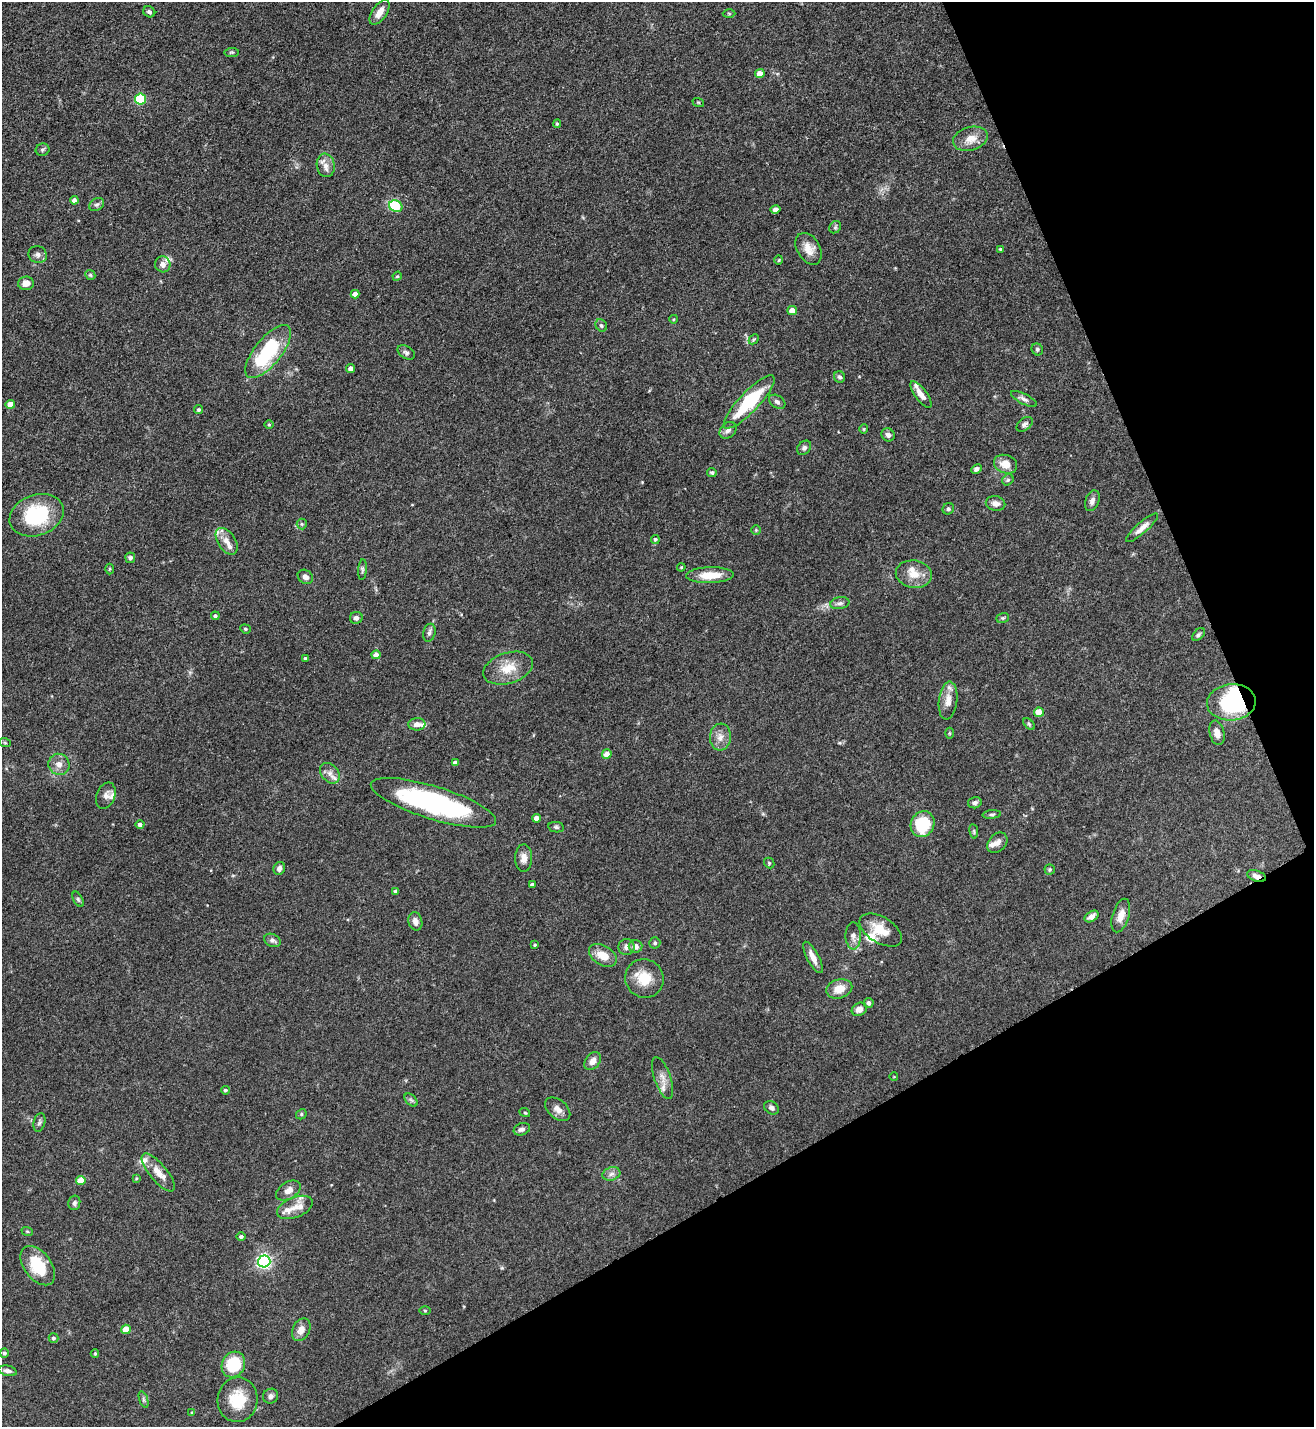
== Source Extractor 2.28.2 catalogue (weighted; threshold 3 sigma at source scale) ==
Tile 12 of 4 x 4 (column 4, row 3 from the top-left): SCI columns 4091-5402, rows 1426-2850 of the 5691 x 5703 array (HDU 1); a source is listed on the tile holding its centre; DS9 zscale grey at full resolution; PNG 1316 x 1429 px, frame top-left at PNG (2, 2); each listed source drawn as its Kron ellipse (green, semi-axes under 4 px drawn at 4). Shown black and unused: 24% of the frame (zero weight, under 3 of 5 exposures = <1% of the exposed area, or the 3 px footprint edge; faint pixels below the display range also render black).
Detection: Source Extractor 2.28.2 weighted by HDU 2 'WHT'; one run over the whole footprint, this tile lists its part. Background 0.0769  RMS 0.004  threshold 0.0181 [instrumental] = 3 sigma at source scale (4.5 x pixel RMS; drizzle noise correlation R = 1.50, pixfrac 1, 0.05/0.05 arcsec/px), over >= 5 px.
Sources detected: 168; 1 inside a brighter object's white glare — neither listed nor drawn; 10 inside a brighter listed object's ellipse — not listed separately; the other 157 listed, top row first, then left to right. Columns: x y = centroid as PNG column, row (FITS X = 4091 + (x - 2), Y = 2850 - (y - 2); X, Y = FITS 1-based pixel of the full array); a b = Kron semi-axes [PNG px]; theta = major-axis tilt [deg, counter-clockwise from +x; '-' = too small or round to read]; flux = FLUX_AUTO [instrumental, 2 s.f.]
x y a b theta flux
149 12 6 5 - 0.94
380 12 14 7 55 3.8
729 14 6 4 -1 0.42
232 52 7 4 6 0.58
760 73 5 4 - 4.2
140 99 5 5 - 26
698 102 6 3 -18 0.37
557 124 4 4 - 0.55
970 139 18 11 16 4.9
43 150 7 6 - 0.76
326 165 12 9 -81 2.6
74 200 4 4 - 1.4
97 205 8 6 34 0.88
396 206 7 5 -23 15
775 209 5 4 - 1.1
835 227 6 5 - 0.75
809 249 17 11 -59 4.6
1000 249 4 4 - 0.44
38 255 9 8 - 1.6
779 260 5 3 - 0.38
163 264 8 7 - 2
90 275 5 4 - 0.59
397 276 5 4 - 0.45
26 283 8 7 - 3
355 294 4 4 - 2.3
792 310 4 4 - 3.6
674 319 4 3 - 0.36
601 325 7 5 -58 0.73
754 339 6 4 44 0.49
1037 349 6 5 - 0.73
268 351 32 13 51 32
406 352 9 6 -31 1.2
350 368 4 4 - 1.6
840 377 6 5 - 0.8
921 394 16 6 -54 2.7
1024 399 14 5 -27 1.4
749 402 35 10 47 25
777 402 9 6 -33 1.2
10 404 5 4 - 4
199 410 4 4 - 0.63
1025 424 9 6 37 1.2
269 425 5 3 - 0.42
864 429 4 4 - 0.38
728 430 9 7 43 1.6
888 435 7 6 - 1.4
804 448 8 6 46 1.1
1005 464 12 9 -19 4.5
976 469 6 4 27 1.1
712 473 5 4 - 0.61
1008 480 6 5 - 0.64
1092 501 11 6 70 1.8
995 503 10 7 -13 2.1
948 509 6 5 - 0.8
37 515 28 20 20 27
302 524 5 5 - 0.58
1142 528 21 5 41 2.8
756 530 5 5 - 0.47
655 539 4 4 - 0.69
227 541 15 9 -57 3.2
130 558 5 5 - 0.88
681 567 4 3 - 0.38
110 569 5 3 - 0.45
362 570 10 4 85 0.81
914 574 18 13 -10 6
710 575 23 8 2 7.9
305 577 8 6 -36 1.9
840 603 9 6 10 1.3
215 616 4 3 - 0.75
356 618 6 6 - 1.4
1003 618 6 5 - 0.58
245 629 5 4 - 0.58
429 633 9 6 76 1.3
1198 635 7 5 45 0.78
376 655 4 4 - 3
305 658 3 3 - 0.42
508 668 26 15 18 8.1
948 701 19 9 83 3.8
1231 702 24 18 5 39
1039 712 5 4 - 6.3
417 724 8 6 2 2.3
1029 724 7 4 -46 0.59
949 733 5 3 - 0.39
1217 733 12 7 -77 2.8
720 737 13 10 84 3.3
5 743 6 3 -19 0.43
607 754 5 4 - 3.8
455 762 4 3 - 1.1
59 764 11 10 - 2.9
330 773 11 8 -49 2.3
106 796 13 9 68 2.3
433 803 65 16 -17 72
975 803 7 5 15 1.1
992 814 9 3 5 0.71
537 818 4 4 - 2.7
140 824 4 4 - 1.2
923 824 13 11 61 16
556 827 8 5 -10 0.76
974 831 7 3 -82 0.5
997 843 11 8 47 2.2
524 858 13 8 89 2.6
769 863 6 4 -49 0.52
279 868 6 5 - 1.6
1050 869 5 5 - 0.61
1256 876 10 5 -19 2.1
532 884 4 3 - 0.69
396 891 4 4 - 1.1
78 899 8 4 -63 0.72
1091 916 7 5 32 2.2
1121 916 17 8 72 4
415 921 9 7 -76 2
881 930 23 13 -31 7.5
853 936 13 7 -89 2.1
272 940 8 6 -24 1.3
655 943 5 5 - 0.7
535 945 4 3 - 0.46
635 946 7 6 - 2.4
627 947 8 8 - 1.7
603 955 15 9 -30 5.8
813 957 17 6 -62 3.3
644 978 19 19 - 9.2
839 989 13 9 16 5.1
869 1003 5 4 - 1.2
859 1009 8 6 31 2.8
593 1061 10 7 54 2.7
894 1077 4 3 - 0.26
662 1078 22 8 -71 3.3
225 1090 4 4 - 0.67
411 1100 8 4 -45 0.8
771 1108 8 6 -33 1.2
558 1109 14 9 -40 2.6
525 1113 5 3 - 0.37
301 1114 5 5 - 0.63
39 1122 9 5 75 0.95
522 1129 8 6 19 1.4
158 1173 23 8 -50 4.9
611 1174 9 6 17 1.5
136 1178 4 3 - 0.38
81 1181 5 4 - 8.4
288 1191 13 8 31 2.8
74 1203 7 6 - 0.98
295 1207 19 10 22 5.2
27 1231 6 3 -19 0.39
241 1237 4 4 - 0.82
264 1261 6 6 - 95
38 1266 22 13 -53 15
425 1311 5 3 - 0.4
126 1329 5 4 - 7.4
301 1330 12 8 64 3.2
53 1338 5 4 - 0.77
4 1353 5 4 - 0.85
95 1353 4 3 - 0.4
233 1365 13 11 63 17
8 1371 9 5 -12 1.4
270 1396 8 7 - 1.4
143 1400 8 3 -71 0.74
238 1400 22 20 85 12
192 1413 4 4 - 0.52
Overlapping masked pixels (flux is a lower limit): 2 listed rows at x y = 1231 702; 1256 876